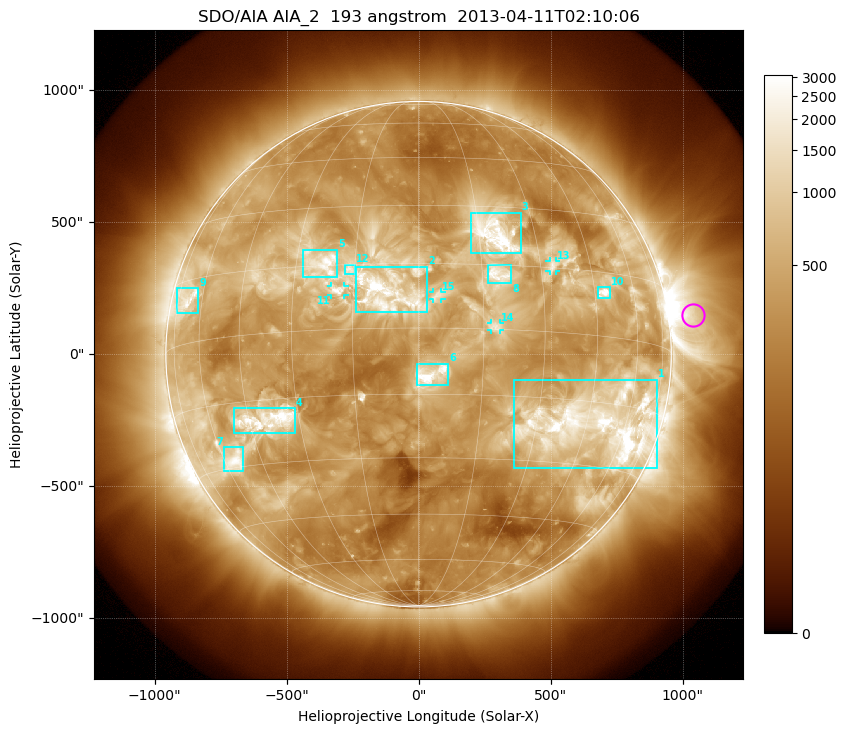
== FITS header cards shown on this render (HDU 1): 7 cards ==
TELESCOP= 'SDO/AIA'
INSTRUME= 'AIA_2'
WAVELNTH=                  193
WAVEUNIT= 'angstrom'
DATE-OBS= '2013-04-11T02:10:06.84'
CTYPE1  = 'HPLN-TAN'
CTYPE2  = 'HPLT-TAN'

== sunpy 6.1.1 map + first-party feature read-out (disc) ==
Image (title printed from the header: SDO/AIA AIA_2  193 angstrom  2013-04-11T02:10:06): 1024 x 1024 px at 2.4 arcsec/px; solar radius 957 arcsec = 399 px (full disc in frame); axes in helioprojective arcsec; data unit not stated in the header (colour bar unlabelled)
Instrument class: DISC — disc imager (sunpy class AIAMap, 193 A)
Bright regions (active regions / flare kernels): reference = the median radial profile (limb darkening/brightening removed); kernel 9 px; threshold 5 sigma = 1041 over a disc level ~375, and >= 1.15x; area >= 12 px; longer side >= 10 px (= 24 arcsec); searched inside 0.97 R_sun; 15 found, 15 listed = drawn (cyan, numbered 1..; 4 of them under ~33 arcsec drawn as corner ticks so the feature stays visible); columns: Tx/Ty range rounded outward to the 5 arcsec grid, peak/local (2 s.f.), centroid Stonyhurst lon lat
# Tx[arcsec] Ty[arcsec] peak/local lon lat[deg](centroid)
1 360..905 -435..-95 13 +50 -20
2 -235..30 155..330 12 -7 +8
3 195..390 380..535 12 +19 +23
4 -700..-465 -300..-205 9.3 -39 -20
5 -440..-305 290..395 7.6 -23 +16
6 -10..115 -120..-35 10 +3 -11
7 -740..-665 -445..-350 8.8 -55 -28
8 265..350 270..335 5.8 +19 +13
9 -915..-835 155..250 6.4 -68 +10
10 680..725 210..255 13 +48 +10
11 -330..-280 225..260 6.6 -19 +9
12 -280..-240 305..340 4.2 -16 +14
13 495..520 315..355 5 +33 +15
14 275..310 90..120 4.3 +18 +1
15 55..90 205..235 4.3 +4 +7
Off-limb structures (1.02-1.3 R_sun): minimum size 162 px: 3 found; the strongest spans PA ~255..305 deg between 1.02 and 1.3 R_sun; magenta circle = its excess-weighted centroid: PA ~280 deg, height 1.1 R_sun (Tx ~1040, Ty ~150 arcsec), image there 5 x the reference